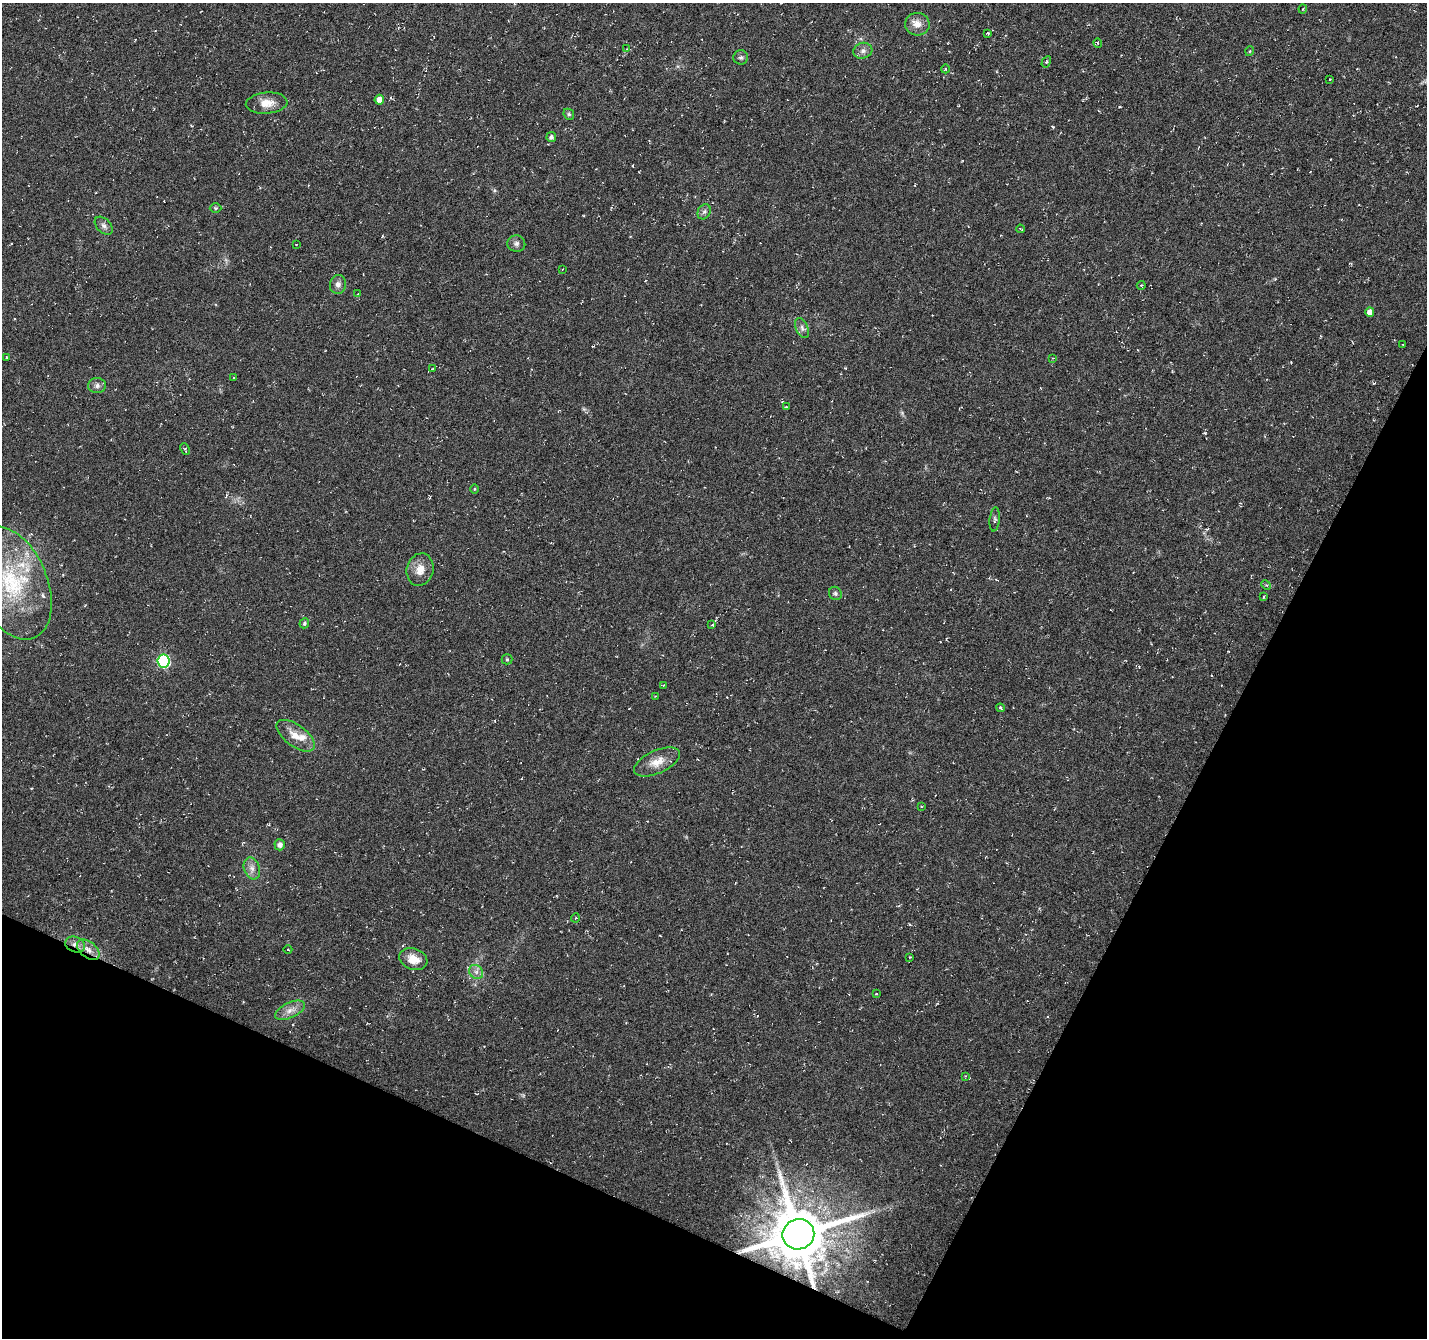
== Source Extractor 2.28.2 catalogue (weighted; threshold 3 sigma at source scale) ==
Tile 15 of 4 x 4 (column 3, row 4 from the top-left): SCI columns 2851-4275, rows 203-1538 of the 5707 x 5815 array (HDU 1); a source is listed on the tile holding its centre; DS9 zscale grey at full resolution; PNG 1429 x 1340 px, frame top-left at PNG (2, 3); each listed source drawn as its Kron ellipse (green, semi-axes under 4 px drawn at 4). Shown black and unused: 24% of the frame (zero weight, under 3 of 6 exposures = <1% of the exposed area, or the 3 px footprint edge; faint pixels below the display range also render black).
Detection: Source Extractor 2.28.2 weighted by HDU 2 'WHT'; one run over the whole footprint, this tile lists its part. Background 0.00531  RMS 0.004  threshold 0.0163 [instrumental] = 3 sigma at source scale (4.09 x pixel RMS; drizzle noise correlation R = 1.36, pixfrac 0.8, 0.0396/0.0396 arcsec/px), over >= 5 px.
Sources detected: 71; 2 cosmic-ray / hot-pixel residue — neither listed nor drawn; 4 inside a brighter listed object's ellipse — not listed separately; the other 65 listed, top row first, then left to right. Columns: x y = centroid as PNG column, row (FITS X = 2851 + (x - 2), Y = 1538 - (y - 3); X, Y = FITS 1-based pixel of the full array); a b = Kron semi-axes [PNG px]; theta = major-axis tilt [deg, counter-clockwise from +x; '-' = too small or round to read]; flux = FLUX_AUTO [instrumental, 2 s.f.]
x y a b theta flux
1303 9 4 4 - 0.4
917 24 12 11 - 3.6
988 33 3 3 - 0.38
1098 43 4 4 - 0.53
627 49 3 3 - 0.34
863 51 9 8 - 1.7
1250 51 5 3 - 0.32
741 57 7 7 - 0.97
1046 62 6 4 59 0.52
945 69 4 3 - 0.3
1329 79 3 3 - 0.43
379 100 5 4 - 2.9
267 103 21 10 5 5
569 114 6 5 - 0.59
551 137 5 4 - 1.2
215 208 6 5 - 0.52
704 212 8 6 61 1.1
104 226 11 7 -45 1.4
1020 229 4 3 - 0.42
296 244 3 2 - 0.27
516 244 9 8 - 1.3
563 269 3 2 - 0.24
338 284 9 8 - 1.8
1141 285 4 4 - 0.45
358 294 3 3 - 0.28
1370 312 5 4 - 2.6
802 328 11 6 -65 1.4
1403 345 3 2 - 0.26
7 358 3 3 - 0.55
1053 358 4 3 - 0.32
432 369 3 3 - 0.33
234 377 3 3 - 0.48
97 386 9 7 3 1.4
786 407 3 3 - 0.49
185 449 6 4 -64 0.54
474 489 4 3 - 0.35
995 519 12 5 85 0.94
420 570 16 13 75 4.7
12 583 59 35 -68 44
1266 585 5 4 - 0.49
835 593 7 6 - 0.89
1264 596 3 3 - 0.42
304 623 5 4 - 0.76
712 625 3 3 - 0.41
507 659 5 5 - 0.53
163 661 6 6 - 45
664 685 4 2 - 0.21
655 696 3 2 - 0.39
1000 708 4 3 - 0.54
296 736 22 11 -37 5.3
657 762 24 11 25 5.3
921 806 2 2 - 0.32
280 845 5 5 - 1.7
252 868 11 8 -71 2.2
575 918 4 3 - 0.32
75 944 10 7 -19 2.1
88 950 13 7 -39 3
288 950 4 3 - 0.29
910 957 3 3 - 0.32
413 959 14 10 -20 5
476 972 8 6 -45 1.5
876 994 4 2 - 0.24
290 1010 16 7 25 3
965 1076 3 3 - 0.3
798 1234 16 15 - 2600
Overlapping masked pixels (flux is a lower limit): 3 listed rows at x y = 75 944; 88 950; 798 1234
Isophote crosses this tile's border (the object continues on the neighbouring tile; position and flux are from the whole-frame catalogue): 1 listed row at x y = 12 583